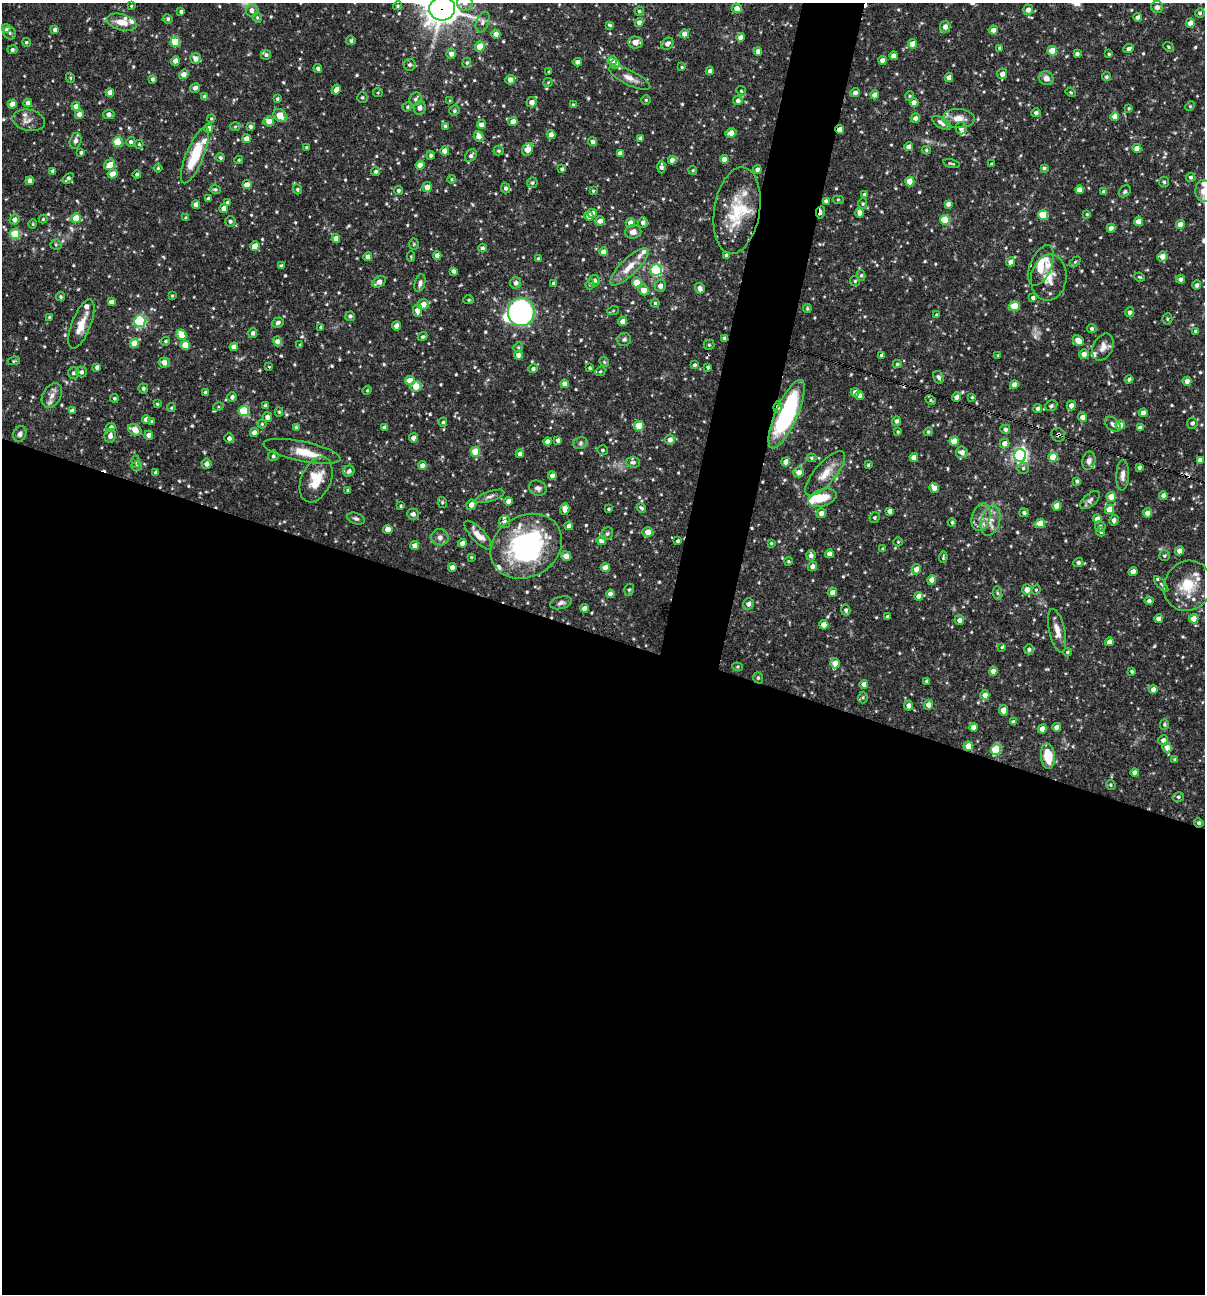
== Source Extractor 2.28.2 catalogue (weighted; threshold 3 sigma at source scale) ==
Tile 14 of 4 x 4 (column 2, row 4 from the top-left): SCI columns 1453-2655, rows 1-1292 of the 5187 x 5168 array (HDU 1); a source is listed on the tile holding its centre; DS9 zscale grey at full resolution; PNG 1207 x 1296 px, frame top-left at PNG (2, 3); each listed source drawn as its Kron ellipse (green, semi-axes under 4 px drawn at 4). Shown black and unused: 54% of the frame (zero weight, under 3 of 4 exposures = <1% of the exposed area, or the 3 px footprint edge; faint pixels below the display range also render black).
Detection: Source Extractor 2.28.2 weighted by HDU 2 'WHT'; one run over the whole footprint, this tile lists its part. Background 0.0857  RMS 0.0039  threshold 0.0174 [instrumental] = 3 sigma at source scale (4.5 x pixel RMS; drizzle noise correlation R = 1.50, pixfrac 1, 0.05/0.05 arcsec/px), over >= 5 px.
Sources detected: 683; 3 too faint to see at this stretch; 1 inside a brighter object's white glare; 5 cosmic-ray / hot-pixel residue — neither listed nor drawn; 27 inside a brighter listed object's ellipse — not listed separately; of the other 647, all 500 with FLUX_AUTO >= 0.42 (the completeness limit of this list) listed and drawn (147 fainter detections not listed), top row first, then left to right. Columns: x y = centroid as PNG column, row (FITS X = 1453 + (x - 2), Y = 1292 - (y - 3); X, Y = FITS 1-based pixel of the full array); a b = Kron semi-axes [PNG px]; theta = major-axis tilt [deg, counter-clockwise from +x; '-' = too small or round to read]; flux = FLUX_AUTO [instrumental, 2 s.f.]
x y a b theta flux
465 3 8 7 - 2
131 6 3 3 - 0.42
397 6 5 4 - 0.55
1157 7 6 6 - 1.3
737 8 5 5 - 2.9
442 9 13 12 - 480
252 10 6 5 - 2
1028 10 5 5 - 2.1
639 11 4 4 - 0.68
181 12 3 3 - 1
1200 13 5 4 - 0.77
1138 17 4 4 - 1.8
257 18 5 4 - 0.53
168 19 5 4 - 0.77
122 22 15 8 -14 4.5
483 22 11 6 68 1.5
639 22 4 4 - 2
1190 23 4 4 - 3.1
610 25 4 4 - 0.67
945 27 6 5 - 1.9
6 28 4 4 - 2.5
55 30 4 4 - 1.5
993 30 4 4 - 2
10 33 7 6 - 1
496 34 4 4 - 2.6
685 34 4 4 - 3
740 37 4 4 - 2.4
351 41 5 4 - 0.67
26 42 4 4 - 0.62
175 42 5 5 - 13
635 42 7 6 - 3.4
667 44 7 5 46 1.6
913 44 5 4 - 4.4
480 47 5 4 - 6.7
1169 47 6 4 -38 0.53
999 48 3 3 - 0.48
1128 49 5 4 - 1.3
12 50 5 4 - 1.2
1052 51 5 5 - 8.2
758 52 4 4 - 2.2
451 54 5 5 - 1.9
1077 54 4 3 - 0.9
1109 54 3 3 - 0.5
266 55 5 5 - 0.96
894 56 4 4 - 2.4
195 59 5 5 - 2.7
882 60 4 4 - 2.1
175 61 4 4 - 2.4
612 61 5 4 - 3.2
578 62 4 4 - 1.9
467 63 5 4 - 0.56
615 64 4 4 - 4.1
409 65 6 5 - 0.95
682 67 4 3 - 0.47
318 68 4 4 - 1.1
710 71 4 4 - 1.4
549 72 4 3 - 0.53
184 74 5 4 - 2.8
1002 74 5 5 - 2
949 77 4 4 - 2.5
1106 77 4 4 - 0.7
70 78 5 4 - 0.43
630 78 23 7 -26 3
1046 78 7 6 - 2.8
152 79 4 4 - 0.98
510 80 5 4 - 3.1
548 82 4 4 - 0.42
195 88 5 4 - 1.3
336 90 5 4 - 3.4
741 91 5 4 - 0.5
110 92 4 4 - 2.7
1071 92 5 4 - 0.44
378 93 5 4 - 0.43
855 93 4 4 - 1.7
875 95 4 4 - 2.7
910 96 5 4 - 0.45
204 97 4 3 - 1.3
362 97 5 5 - 0.68
277 99 4 3 - 0.58
416 99 7 6 - 1.1
646 100 5 5 - 0.58
738 100 4 4 - 1.4
450 101 4 3 - 0.46
532 102 5 5 - 2.7
28 103 4 4 - 1.8
914 103 4 4 - 3
12 104 4 4 - 3.6
573 105 4 3 - 0.43
76 106 4 4 - 2.6
1190 106 5 4 - 0.44
407 107 5 4 - 0.6
420 108 7 6 - 1.5
1129 108 4 3 - 0.54
454 111 5 5 - 0.68
1036 113 4 4 - 1.3
79 114 4 4 - 2.5
109 114 6 4 -9 2
280 115 7 5 -41 5.3
1115 116 4 4 - 3.6
211 118 4 3 - 0.47
915 118 5 4 - 1.6
958 118 16 9 -2 4.1
29 120 16 10 -12 2.9
269 121 5 5 - 2.8
513 121 5 4 - 2.9
942 123 11 5 -32 2.1
481 125 4 4 - 2.5
235 126 5 3 - 0.48
250 126 4 4 - 0.99
445 126 4 3 - 0.59
961 128 6 5 - 1.9
209 129 4 4 - 3.5
840 129 4 4 - 2.9
731 133 5 4 - 3.3
551 135 4 4 - 2.6
479 136 5 5 - 2.9
641 138 4 4 - 1
247 139 4 4 - 3.5
76 141 8 5 76 1.3
118 142 5 5 - 15
131 142 5 4 - 1
592 142 4 4 - 1.2
139 144 4 4 - 0.47
306 147 4 3 - 0.42
909 147 4 4 - 2.5
1137 148 4 4 - 4.4
528 149 7 5 58 5.4
926 150 4 4 - 0.55
445 151 4 4 - 4.3
499 151 5 5 - 0.67
81 152 3 3 - 0.64
620 153 4 4 - 1.9
195 155 30 8 68 14
431 155 4 3 - 0.86
471 156 7 5 49 1.2
220 158 4 4 - 0.81
724 159 4 4 - 3.1
239 160 4 4 - 0.47
672 160 4 4 - 2.8
951 163 8 3 -12 0.55
992 164 3 3 - 0.6
110 165 6 5 - 4.1
420 165 4 4 - 3.2
661 167 6 4 89 1.3
158 168 4 4 - 0.45
1044 168 4 4 - 0.86
562 169 4 3 - 0.65
693 170 4 4 - 0.48
757 170 4 4 - 1.3
53 171 4 4 - 1.3
376 171 4 4 - 0.86
113 174 5 4 - 4.3
137 174 4 3 - 0.67
1191 177 4 4 - 0.82
68 178 6 4 45 0.98
451 179 4 4 - 0.44
30 181 4 4 - 2.4
910 181 5 4 - 6.8
1164 182 5 5 - 0.68
532 183 5 5 - 0.81
247 185 4 4 - 2.8
427 187 5 4 - 2.8
506 188 5 4 - 1.1
215 189 5 4 - 0.7
297 189 5 4 - 0.66
398 190 4 4 - 0.8
1079 190 4 4 - 2.6
593 191 3 3 - 0.48
1125 191 7 5 46 0.67
1204 191 11 8 -86 5.6
1104 192 4 4 - 1.5
864 194 4 4 - 0.88
208 199 4 4 - 1.2
838 199 6 4 0 0.43
826 201 4 4 - 1.4
228 202 4 4 - 0.78
196 204 4 4 - 2.4
863 204 5 4 - 0.54
948 204 4 4 - 1.5
224 209 4 4 - 3.5
737 210 43 23 81 19
820 212 6 3 80 2.3
592 213 5 4 - 2.9
860 213 5 4 - 2.8
1087 214 4 4 - 0.45
1043 215 5 5 - 14
589 216 5 4 - 3
76 218 5 4 - 9.3
186 218 4 3 - 0.57
14 219 5 5 - 1.9
43 219 4 4 - 0.46
945 220 5 5 - 16
230 221 5 5 - 1
600 221 5 4 - 2.7
1139 221 4 4 - 5.4
630 223 5 4 - 3.3
643 223 5 5 - 1.9
33 224 5 4 - 0.45
1180 224 4 4 - 2.9
1111 228 4 4 - 2.7
633 232 8 7 - 2.1
15 234 5 5 - 17
336 238 4 4 - 3.2
414 244 5 5 - 0.47
56 245 5 5 - 0.58
255 246 5 4 - 4.8
482 248 4 4 - 0.92
603 252 4 4 - 3.3
437 255 4 4 - 2.1
727 255 4 4 - 1.7
1162 256 5 5 - 2.9
368 257 4 4 - 2.6
411 257 5 4 - 0.42
538 259 3 3 - 0.65
1011 262 4 4 - 2.8
1075 262 6 4 45 0.5
1041 265 22 10 67 8.2
281 266 4 3 - 0.83
629 267 25 8 44 6
656 270 5 5 - 44
453 271 4 3 - 1.2
861 275 5 4 - 0.58
1139 277 5 3 - 0.47
1049 278 23 17 82 6.8
1180 279 4 4 - 1.5
594 281 6 5 - 1.7
855 281 5 5 - 0.6
379 282 7 5 35 2.3
637 282 5 5 - 11
420 283 9 5 75 1.2
515 283 6 5 - 1.6
554 283 4 3 - 1.1
590 284 5 3 - 0.54
1197 285 4 4 - 1.2
660 286 6 5 - 1.7
700 288 5 5 - 1.9
644 290 5 5 - 3.8
172 296 4 3 - 0.44
60 297 4 4 - 0.62
1033 298 4 3 - 0.91
469 300 5 4 - 0.57
111 302 4 4 - 1.8
655 303 4 4 - 0.56
423 304 5 5 - 2.9
1014 306 5 5 - 13
807 308 4 3 - 0.55
417 311 6 4 88 3.1
613 311 6 4 19 0.47
521 312 14 13 - 95
1129 312 5 4 - 1.2
936 315 4 3 - 0.57
350 316 5 4 - 1
50 317 4 3 - 0.54
1167 319 5 5 - 0.56
140 321 6 5 - 43
278 322 6 5 - 1
623 322 4 4 - 3.4
81 324 26 9 69 5.5
396 326 4 4 - 2.2
321 327 4 3 - 0.58
1092 328 5 4 - 0.82
1196 331 4 4 - 1.1
253 333 5 4 - 1.3
181 335 5 4 - 8
422 337 5 4 - 0.71
724 338 3 3 - 0.68
624 339 7 6 - 0.92
1078 340 6 4 -44 4.3
166 341 5 4 - 0.58
277 341 5 4 - 1.8
134 343 5 4 - 6
185 345 5 4 - 5.7
300 345 4 3 - 0.45
709 345 5 5 - 0.53
234 347 4 4 - 2.8
518 347 5 4 - 0.51
1103 347 14 9 63 3.1
1084 354 5 4 - 2.4
518 355 4 4 - 2.2
882 355 4 4 - 1.2
998 355 3 3 - 0.46
14 361 6 4 9 0.49
164 362 6 5 - 3
604 362 5 4 - 0.45
897 364 4 4 - 0.65
694 365 4 4 - 0.84
97 367 4 4 - 1.2
269 367 4 3 - 0.45
708 367 3 3 - 0.67
590 368 3 3 - 0.57
533 369 5 4 - 0.98
600 371 5 4 - 0.47
81 372 5 5 - 1.3
74 373 6 5 - 1
938 377 6 5 - 0.96
1129 379 4 3 - 0.76
410 381 5 4 - 5.1
1187 381 4 4 - 2.3
564 384 4 4 - 2.5
1014 385 4 4 - 2.8
416 386 6 5 - 6.3
143 388 5 5 - 0.76
367 390 4 4 - 0.45
205 392 4 3 - 0.57
855 392 4 4 - 2.7
52 395 13 9 60 2.8
859 395 4 4 - 2.7
232 397 5 4 - 1.1
957 397 4 4 - 2.6
972 397 4 3 - 0.49
114 398 4 4 - 0.59
931 400 5 4 - 0.57
157 404 4 4 - 0.52
1071 405 5 4 - 2.5
265 406 4 4 - 0.87
1051 406 6 5 - 0.69
218 407 5 3 - 0.47
778 407 6 4 82 1.3
171 408 4 4 - 0.49
1038 408 4 4 - 1.2
72 411 4 4 - 1.9
244 411 5 5 - 21
279 412 4 4 - 0.56
1143 413 4 4 - 2.7
786 414 37 11 66 50
267 417 5 5 - 2.2
1082 417 4 4 - 2.5
146 419 4 4 - 2.9
152 421 4 3 - 0.79
896 421 5 4 - 1.3
443 422 4 4 - 0.6
1192 423 5 5 - 1.1
262 424 4 4 - 0.47
1113 424 9 6 -42 1.2
1120 425 5 4 - 3.1
639 426 5 5 - 9.9
111 427 4 4 - 1.3
296 427 4 4 - 0.58
385 427 4 4 - 1.6
1140 428 4 4 - 1.5
1005 429 5 4 - 1.2
135 430 7 5 -33 5.3
898 432 4 3 - 0.44
928 432 4 4 - 0.62
254 433 4 4 - 2.6
20 434 8 6 69 1.4
149 435 4 4 - 2
1058 435 7 6 - 1.6
110 436 7 5 78 2.2
229 438 5 4 - 1.4
413 438 4 4 - 2
558 440 4 3 - 1.3
670 440 5 5 - 2.4
548 441 4 4 - 1.9
954 441 4 4 - 6.1
580 443 7 5 23 0.85
1005 443 5 5 - 2.8
603 450 5 5 - 0.72
302 451 39 10 -12 7.2
475 452 5 5 - 10
962 452 6 5 - 2.6
520 454 4 4 - 2
1020 455 6 6 - 120
273 456 5 5 - 0.95
914 457 4 4 - 4
1053 457 5 4 - 6.9
811 458 5 4 - 0.59
1200 460 4 4 - 2.3
1089 461 9 6 77 1.6
136 462 6 4 -89 0.54
633 462 7 5 -4 1
786 462 4 4 - 2.9
207 464 5 5 - 2
423 465 4 4 - 2.5
868 465 3 3 - 0.49
137 466 5 4 - 0.6
1139 467 4 3 - 1
1023 468 6 6 - 0.85
349 471 6 5 - 1.3
799 472 5 5 - 2.9
155 473 4 3 - 0.61
825 473 28 10 49 5.8
1123 475 15 6 87 2.2
552 476 4 4 - 2.3
316 480 24 15 67 10
1077 481 4 4 - 0.94
538 488 9 7 -24 1.5
934 488 5 4 - 2.9
347 490 3 3 - 0.44
1163 495 4 4 - 1.4
490 496 15 5 18 1.5
1111 497 5 4 - 6
822 498 15 8 18 6.9
1090 500 12 6 41 1.4
509 501 4 4 - 2.6
442 502 5 4 - 0.53
471 505 5 5 - 2.4
400 506 4 3 - 0.46
1057 506 4 4 - 4.4
641 508 5 4 - 0.77
565 509 6 4 82 3.4
608 509 3 3 - 0.45
1109 510 5 4 - 7.3
890 511 4 4 - 2.2
821 513 5 5 - 2.3
1024 513 4 4 - 0.9
1147 513 4 4 - 2.6
413 514 6 5 - 1.6
875 517 5 5 - 0.64
981 517 14 9 72 3.4
356 519 9 5 -20 1
1097 519 4 4 - 2.6
1114 520 5 4 - 1.5
990 521 15 9 75 4
505 522 6 5 - 1.3
952 522 4 3 - 0.52
1040 523 5 4 - 7.5
569 526 4 4 - 2
1100 526 5 5 - 0.97
388 529 5 4 - 3.3
648 532 5 5 - 3.5
1101 532 4 4 - 0.67
607 534 7 5 58 0.82
478 535 19 6 -47 4.3
440 537 8 8 - 1.9
601 540 5 4 - 3
678 541 4 4 - 0.86
898 542 5 4 - 0.49
462 543 4 4 - 2.1
771 543 3 3 - 0.48
415 546 4 4 - 3
526 546 37 30 31 64
883 549 4 4 - 0.68
1180 551 4 4 - 3.5
829 554 4 4 - 2.4
811 555 5 4 - 1.4
566 556 5 4 - 3.4
1164 556 5 5 - 0.68
471 557 3 3 - 0.45
943 557 6 3 85 0.53
788 561 4 4 - 0.54
1078 563 5 4 - 1
813 566 5 4 - 1.8
452 567 4 4 - 2.4
605 568 4 4 - 4.7
916 569 5 4 - 2.6
1133 572 4 4 - 3.4
932 580 5 4 - 3.4
1161 584 10 4 -50 0.88
1188 586 25 23 61 13
629 590 6 5 - 0.7
1027 590 5 4 - 3
1036 590 5 4 - 0.49
832 592 5 4 - 2.1
997 593 7 4 -88 0.79
610 594 4 4 - 2.3
919 596 4 4 - 2.6
1149 601 4 4 - 1.2
561 603 11 6 15 1.4
748 604 6 5 - 1.7
584 608 4 4 - 2.7
846 610 5 4 - 0.91
887 617 4 3 - 0.7
1159 619 4 4 - 2.6
1194 619 5 4 - 4.7
959 620 5 5 - 1.9
824 625 4 4 - 4.4
1057 631 22 8 -77 3.9
1109 642 4 4 - 2.7
1002 647 4 3 - 0.54
1029 649 5 5 - 1.1
1067 652 4 3 - 0.48
835 663 5 5 - 3
738 667 5 3 - 0.45
993 671 4 4 - 2.6
1132 671 4 3 - 0.64
758 678 6 4 -70 0.54
927 681 3 3 - 0.81
864 684 4 4 - 2.8
1153 689 4 4 - 2.5
985 695 5 4 - 3.4
863 697 6 5 - 0.69
908 705 5 4 - 1.9
928 705 5 4 - 2.1
1003 710 5 4 - 4.3
1013 722 4 3 - 1
1164 724 5 4 - 0.57
973 727 4 4 - 2.7
1057 727 4 4 - 3
1042 729 4 4 - 3.8
1163 740 5 5 - 1.5
968 746 5 4 - 4.7
1167 747 5 5 - 3.2
996 750 5 5 - 19
1048 756 12 7 -85 9.2
1175 760 4 3 - 0.83
1135 772 4 4 - 1.9
1111 785 5 4 - 0.6
1178 797 6 4 12 0.72
1199 823 5 4 - 0.8
Overlapping masked pixels (flux is a lower limit): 12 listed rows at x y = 442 9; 840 129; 820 212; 594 281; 724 338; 410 381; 416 386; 778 407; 786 414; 1058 435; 968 746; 1199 823
Isophote crosses this tile's border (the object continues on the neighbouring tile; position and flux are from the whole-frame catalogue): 3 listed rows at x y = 465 3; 442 9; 1204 191